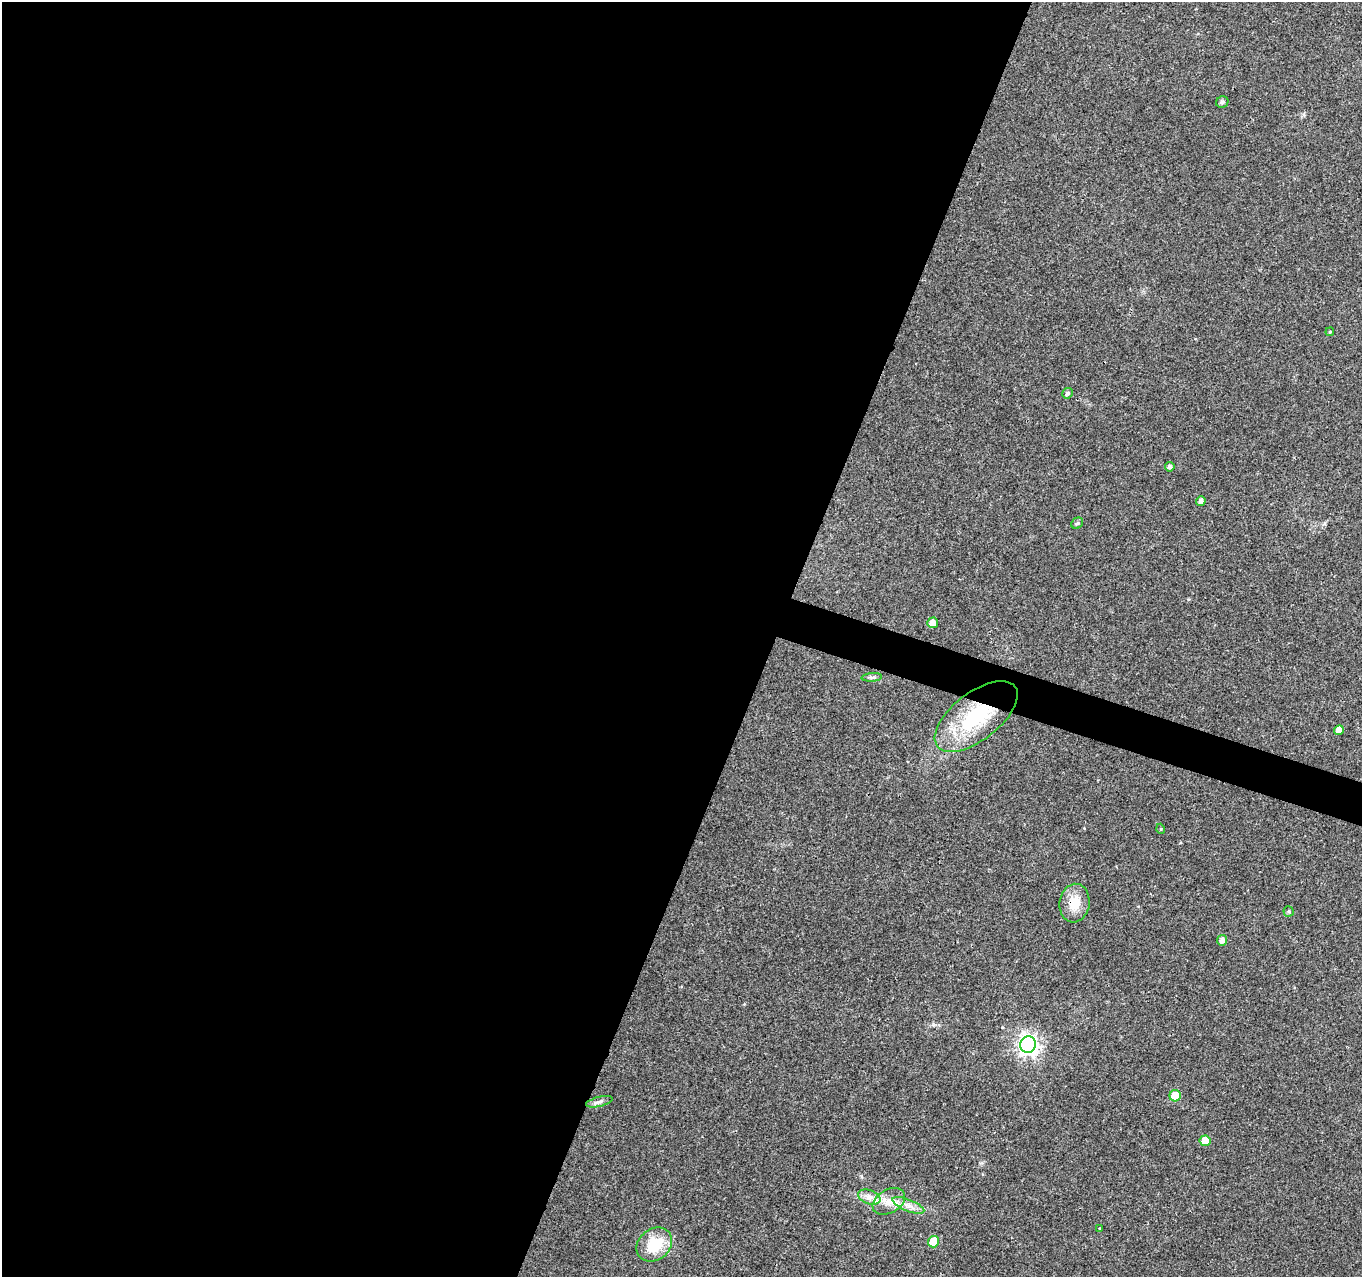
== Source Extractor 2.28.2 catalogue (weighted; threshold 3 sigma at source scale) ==
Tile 5 of 4 x 4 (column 1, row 2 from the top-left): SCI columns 1-1360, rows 2768-4042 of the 5450 x 5597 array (HDU 1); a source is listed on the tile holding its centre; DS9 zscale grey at full resolution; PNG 1364 x 1279 px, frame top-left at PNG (2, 2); each listed source drawn as its Kron ellipse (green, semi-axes under 4 px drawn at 4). Shown black and unused: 58% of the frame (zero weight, under 3 of 4 exposures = <1% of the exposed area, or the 3 px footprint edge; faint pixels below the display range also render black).
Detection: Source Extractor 2.28.2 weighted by HDU 2 'WHT'; one run over the whole footprint, this tile lists its part. Background 0.0376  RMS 0.0033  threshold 0.015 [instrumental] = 3 sigma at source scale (4.5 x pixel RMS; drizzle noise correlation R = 1.50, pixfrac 1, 0.0396/0.0396 arcsec/px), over >= 5 px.
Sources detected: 24; all 24 listed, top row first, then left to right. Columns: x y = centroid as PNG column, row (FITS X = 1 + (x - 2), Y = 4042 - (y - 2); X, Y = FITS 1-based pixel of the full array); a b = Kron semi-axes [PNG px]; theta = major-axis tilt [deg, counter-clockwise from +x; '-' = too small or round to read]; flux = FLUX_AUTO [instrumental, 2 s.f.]
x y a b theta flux
1222 102 6 5 - 0.76
1330 332 4 4 - 0.33
1068 393 5 5 - 0.84
1170 467 4 4 - 1.1
1201 501 5 5 - 1.1
1077 523 6 5 - 0.52
933 623 5 5 - 2.7
872 677 10 4 4 0.76
976 716 49 23 38 29
1339 730 5 4 - 2.7
1161 829 5 3 - 0.29
1074 903 19 15 82 6.7
1289 911 5 5 - 0.52
1222 940 5 5 - 1.7
1028 1045 8 8 - 170
1175 1096 6 5 - 8.9
599 1102 14 5 14 1.2
1205 1141 5 5 - 5.1
869 1197 12 7 -19 2.1
889 1201 17 11 30 4.5
908 1205 17 5 -22 2.6
1100 1228 4 3 - 0.27
933 1242 6 5 - 10
654 1245 19 15 39 11
Overlapping masked pixels (flux is a lower limit): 2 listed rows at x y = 976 716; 1074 903